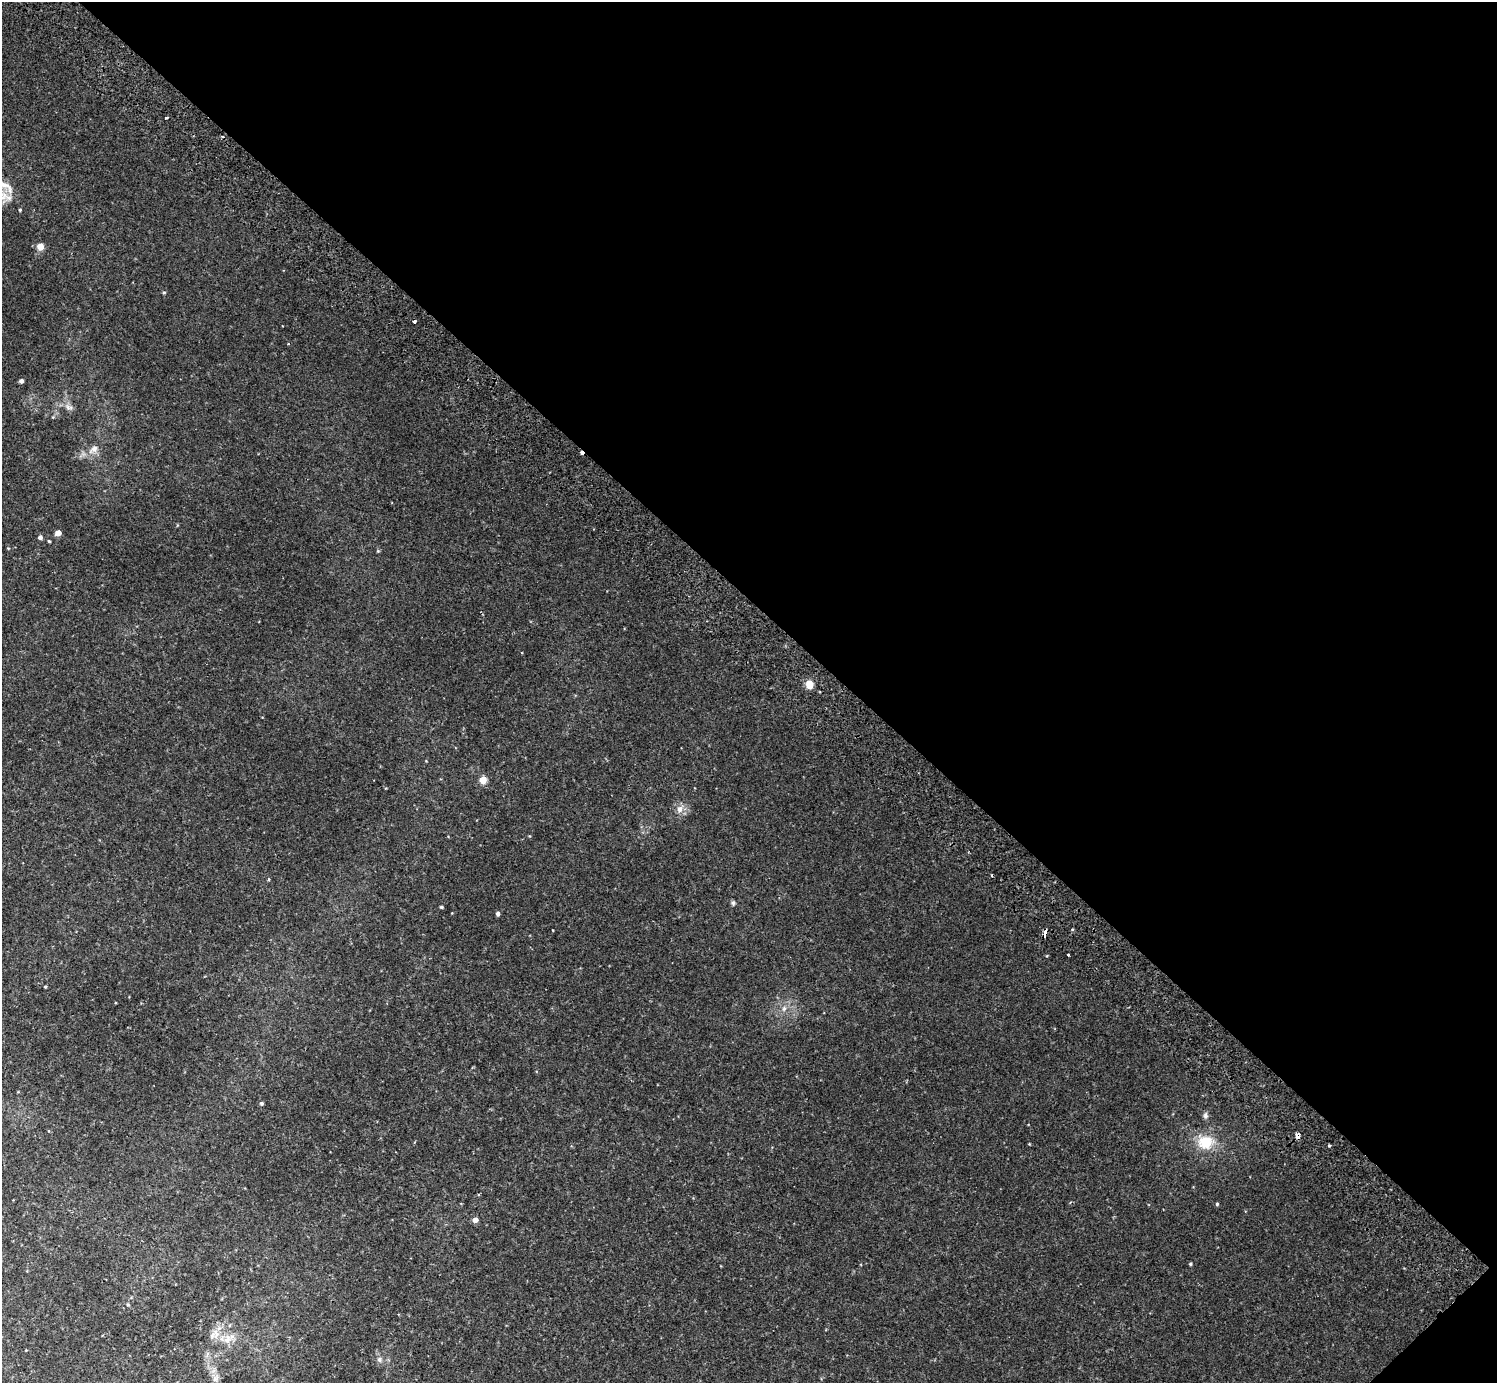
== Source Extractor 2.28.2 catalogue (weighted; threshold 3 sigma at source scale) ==
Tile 8 of 4 x 4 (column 4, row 2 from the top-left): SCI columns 4529-6023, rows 2967-4347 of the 6070 x 6072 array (HDU 1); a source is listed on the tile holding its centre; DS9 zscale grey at full resolution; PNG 1499 x 1385 px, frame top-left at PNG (2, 2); no overlay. Shown black and unused: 44% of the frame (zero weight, under 2 of 3 exposures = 3% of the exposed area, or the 3 px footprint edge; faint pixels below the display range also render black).
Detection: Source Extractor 2.28.2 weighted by HDU 2 'WHT'; one run over the whole footprint, this tile lists its part. Background 0.00818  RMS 0.0055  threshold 0.0245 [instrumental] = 3 sigma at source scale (4.5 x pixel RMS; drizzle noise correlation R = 1.50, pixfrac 1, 0.05/0.05 arcsec/px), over >= 5 px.
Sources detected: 40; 3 cosmic-ray / hot-pixel residue — not listed; the other 37 listed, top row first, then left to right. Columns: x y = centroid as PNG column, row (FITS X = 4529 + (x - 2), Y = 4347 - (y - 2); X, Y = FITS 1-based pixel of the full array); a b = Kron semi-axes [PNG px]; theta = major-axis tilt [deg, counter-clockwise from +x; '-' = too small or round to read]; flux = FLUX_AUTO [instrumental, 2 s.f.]
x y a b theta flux
166 118 3 2 - 0.49
3 196 16 14 0 7.2
20 210 4 3 - 0.49
40 247 5 5 - 7.1
164 292 4 4 - 0.67
21 381 4 4 - 1.8
68 407 8 5 90 1.5
93 449 17 9 37 4.3
58 533 4 4 - 6.4
40 537 4 4 - 1.7
49 541 3 3 - 0.51
8 548 4 3 - 0.41
809 685 6 5 - 9.1
483 780 5 4 - 12
680 809 9 7 77 3.1
268 879 3 3 - 0.69
733 903 6 6 - 0.9
441 907 4 3 - 0.79
498 914 4 4 - 1.7
1045 933 8 3 78 3.2
1068 955 3 2 - 0.45
45 987 3 3 - 0.6
784 1009 7 5 69 1.5
261 1103 4 4 - 1
1205 1115 9 6 89 1.3
1298 1135 5 4 - 6.7
1205 1142 19 16 6 13
1329 1146 3 3 - 1.9
1217 1204 4 4 - 0.65
475 1220 5 4 - 3.1
1190 1264 4 3 - 0.64
128 1304 4 4 - 0.57
230 1325 5 3 - 0.48
219 1328 7 5 44 1.7
227 1339 14 9 70 4.5
379 1359 8 6 -89 1.4
216 1378 10 6 37 1.8
Overlapping masked pixels (flux is a lower limit): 2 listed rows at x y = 1045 933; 1298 1135
Isophote crosses this tile's border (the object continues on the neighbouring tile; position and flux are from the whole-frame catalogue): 1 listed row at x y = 3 196